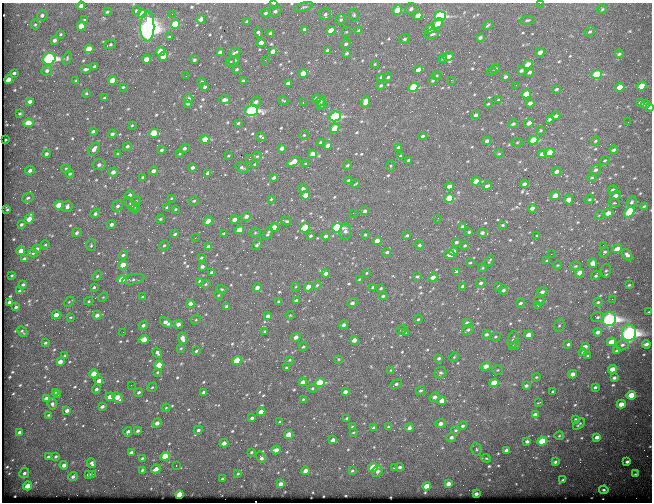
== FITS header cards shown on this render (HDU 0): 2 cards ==
NAXIS1  =                  650
NAXIS2  =                  500

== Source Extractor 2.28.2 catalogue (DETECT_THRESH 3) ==
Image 650 x 500 px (HDU 0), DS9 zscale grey, 1 PNG px = 1 image px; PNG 654 x 504 px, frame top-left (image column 1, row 500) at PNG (2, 3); each listed source drawn as its Kron ellipse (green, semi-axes under 4 px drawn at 4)
Background 623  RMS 3.2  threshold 9.5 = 3 sigma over >= 5 px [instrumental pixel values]
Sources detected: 641; of the 641, the 500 brightest by FLUX_AUTO listed and drawn (141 fainter detections omitted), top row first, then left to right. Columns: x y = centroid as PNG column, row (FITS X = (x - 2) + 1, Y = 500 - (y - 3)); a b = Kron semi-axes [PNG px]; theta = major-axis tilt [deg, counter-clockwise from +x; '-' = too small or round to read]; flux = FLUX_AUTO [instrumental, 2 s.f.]
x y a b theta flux
274 3 4 2 - 240
540 3 2 2 - 380
81 6 4 4 - 980
304 7 9 4 19 410
411 9 6 5 - 720
602 9 4 4 - 250
397 10 5 4 - 5000
136 11 4 4 - 330
275 11 6 5 - 580
107 12 3 3 - 270
265 13 4 3 - 360
142 14 4 4 - 7200
172 14 2 2 - 490
325 14 6 5 - 570
42 15 5 5 - 610
354 15 6 5 - 330
418 16 4 4 - 3000
440 16 6 5 - 29000
201 19 4 4 - 1500
341 19 5 4 - 380
84 20 3 3 - 210
527 20 8 4 6 350
247 21 3 3 - 310
175 24 5 4 - 6600
437 24 6 4 41 2100
35 25 5 4 - 290
488 25 6 3 33 380
81 26 4 4 - 2700
147 27 15 7 89 170000
304 29 3 3 - 400
430 29 5 4 - 1500
331 30 4 4 - 2900
359 31 4 4 - 1000
590 31 5 4 - 390
346 32 5 4 - 210
258 33 5 3 - 530
271 33 4 3 - 960
61 34 3 3 - 250
432 34 7 5 17 590
169 37 3 2 - 220
480 37 4 3 - 600
404 39 5 5 - 450
54 40 4 3 - 760
261 43 5 4 - 1200
346 44 5 4 - 490
110 45 6 3 20 390
89 49 4 4 - 4100
327 50 4 3 - 430
160 51 4 4 - 5200
273 51 4 4 - 1400
220 52 4 3 - 1400
540 52 4 4 - 1300
235 53 6 3 23 390
347 53 4 3 - 400
619 54 4 3 - 340
163 56 4 4 - 3900
448 56 5 4 - 1500
67 58 7 3 73 320
443 58 4 3 - 310
49 59 6 5 - 53000
146 59 4 4 - 2600
194 60 3 3 - 410
234 60 6 4 32 490
265 60 3 2 - 260
230 62 5 4 - 360
375 64 4 4 - 250
528 64 5 4 - 2300
94 67 3 3 - 410
86 69 5 3 - 610
237 69 4 3 - 320
495 69 4 4 - 400
418 70 4 4 - 1800
47 71 5 4 - 580
492 71 5 3 - 210
521 71 4 3 - 480
529 72 4 4 - 610
14 73 4 3 - 440
303 73 4 4 - 2900
597 74 5 4 - 12000
186 76 2 2 - 210
437 76 4 3 - 250
381 77 4 4 - 280
388 77 4 3 - 360
505 77 4 4 - 560
9 79 4 4 - 2100
76 80 3 3 - 210
112 80 4 4 - 2700
433 80 4 3 - 390
451 80 2 2 - 1100
202 81 3 3 - 410
243 81 4 3 - 540
288 83 4 3 - 1300
381 85 4 4 - 320
516 85 2 2 - 320
641 86 5 4 - 4200
123 87 3 3 - 220
205 87 3 3 - 390
413 87 5 4 - 14000
620 87 5 4 - 4600
556 89 4 3 - 380
86 93 3 3 - 250
526 94 5 4 - 4700
104 98 3 3 - 270
188 99 4 3 - 720
317 99 4 4 - 1700
225 100 5 3 - 960
283 100 5 3 - 220
499 100 4 4 - 420
30 101 4 3 - 890
321 101 6 4 41 410
256 102 5 4 - 790
303 102 3 2 - 960
365 102 6 4 71 1900
640 102 4 3 - 390
188 103 4 4 - 770
530 103 4 3 - 990
488 104 4 3 - 260
645 104 4 3 - 640
321 105 5 5 - 430
650 107 4 3 - 660
252 111 6 5 - 43000
20 114 3 3 - 290
476 115 4 3 - 700
335 116 6 4 24 27000
556 116 4 3 - 560
549 119 4 3 - 370
628 122 2 2 - 300
28 123 5 4 - 4500
238 123 3 3 - 270
529 123 5 4 - 1600
513 124 5 4 - 470
132 125 3 3 - 210
334 128 5 4 - 4600
541 130 4 4 - 290
93 131 4 3 - 440
154 133 5 4 - 5900
112 134 4 4 - 600
304 135 4 4 - 250
423 136 4 3 - 380
261 137 5 3 - 330
205 139 4 4 - 4900
6 140 3 2 - 240
533 140 5 4 - 8100
487 141 4 3 - 550
595 141 4 3 - 270
320 142 3 3 - 330
517 143 5 3 - 230
328 145 4 3 - 1700
127 146 5 4 - 450
184 148 5 3 - 690
282 148 4 3 - 820
398 148 4 3 - 690
94 149 7 4 50 1200
162 150 3 3 - 390
614 150 4 3 - 540
549 153 5 4 - 6200
46 154 4 4 - 630
117 154 3 3 - 210
180 154 4 3 - 240
313 154 4 4 - 2000
499 154 5 3 - 220
542 154 4 3 - 1200
228 156 4 3 - 220
257 156 5 4 - 300
400 156 4 3 - 300
249 159 3 2 - 2100
409 160 3 2 - 320
605 160 5 4 - 320
294 162 7 4 27 2900
306 163 3 3 - 240
255 164 4 3 - 260
99 165 6 5 - 820
347 165 4 3 - 380
390 166 6 4 89 310
193 167 4 3 - 750
242 167 7 4 -29 480
66 168 5 4 - 270
30 170 5 4 - 840
595 170 6 4 33 610
153 171 4 4 - 900
557 171 4 3 - 1000
113 172 4 4 - 1100
208 173 4 3 - 920
70 174 4 4 - 390
143 177 3 3 - 360
274 177 4 3 - 560
592 177 4 3 - 240
348 180 3 2 - 250
476 181 4 3 - 2000
356 184 4 2 - 250
524 184 4 3 - 930
449 186 4 3 - 1300
487 186 5 3 - 480
303 188 4 4 - 640
613 190 5 4 - 480
130 195 4 4 - 740
305 195 4 4 - 2000
555 196 5 4 - 1600
615 196 5 4 - 1100
28 198 6 4 23 440
171 198 3 3 - 230
449 198 5 4 - 8700
271 199 4 4 - 230
589 199 5 4 - 290
568 200 5 4 - 1600
136 201 4 4 - 270
194 201 5 4 - 390
632 202 6 5 - 490
614 203 5 4 - 270
59 205 4 4 - 4000
131 205 10 4 -54 600
117 206 6 5 - 670
644 206 3 3 - 250
67 207 6 5 - 830
135 207 5 3 - 230
167 207 4 3 - 450
532 208 4 3 - 1100
7 209 4 3 - 280
175 209 4 3 - 280
365 211 4 3 - 630
629 212 6 4 54 12000
353 213 2 2 - 220
608 213 5 4 - 2600
95 214 5 4 - 550
599 215 5 4 - 250
246 216 5 4 - 1100
438 218 2 2 - 390
29 219 5 4 - 2700
160 219 4 3 - 280
235 219 4 3 - 1400
208 221 5 4 - 2200
286 221 5 3 - 360
21 224 4 3 - 440
111 224 4 4 - 720
503 225 3 3 - 270
462 226 3 3 - 350
274 227 4 4 - 2100
305 228 5 4 - 6600
337 228 5 4 - 24000
239 230 4 4 - 4200
345 231 8 6 83 920
469 232 4 3 - 330
77 233 5 4 - 560
255 233 5 5 - 280
482 233 5 4 - 540
175 234 4 3 - 400
224 234 4 3 - 390
268 234 7 3 62 540
365 235 3 2 - 210
407 235 3 3 - 360
311 236 3 3 - 380
326 236 4 4 - 670
537 236 3 3 - 260
195 238 3 2 - 320
377 241 4 4 - 2400
456 242 4 3 - 400
45 245 4 4 - 270
91 245 6 5 - 330
164 245 5 4 - 350
257 245 5 3 - 470
419 245 4 3 - 360
465 245 3 3 - 300
603 245 2 2 - 990
208 247 4 3 - 960
37 249 4 4 - 1100
617 249 5 4 - 3100
21 251 4 4 - 2100
453 251 4 4 - 2300
387 252 4 3 - 490
604 252 6 3 55 390
33 253 5 4 - 270
449 254 5 4 - 2200
551 254 2 2 - 1200
123 255 5 4 - 570
627 255 6 4 -52 730
201 258 4 3 - 320
24 259 4 3 - 950
489 261 6 3 60 280
547 261 4 3 - 320
470 263 3 2 - 210
593 263 4 4 - 1900
123 265 4 4 - 3200
557 265 4 3 - 210
202 266 4 3 - 730
575 266 5 4 - 340
483 268 4 4 - 240
606 271 7 5 80 400
457 272 4 4 - 520
212 273 4 3 - 880
326 273 4 3 - 1100
366 273 3 3 - 230
580 273 4 4 - 1800
12 275 3 3 - 270
596 275 5 3 - 330
97 276 5 4 - 350
417 276 3 3 - 360
433 277 4 4 - 1800
133 279 11 4 11 540
359 279 3 2 - 210
122 280 5 4 - 7200
200 281 4 3 - 320
481 283 5 4 - 590
23 284 4 4 - 350
206 284 5 3 - 280
317 285 4 4 - 310
629 285 3 3 - 260
463 286 3 3 - 500
499 286 4 3 - 340
94 287 3 3 - 350
296 287 4 3 - 220
308 287 5 4 - 2800
373 287 4 3 - 340
257 288 4 4 - 1000
381 288 4 3 - 340
222 289 5 4 - 240
503 290 5 4 - 570
20 291 4 3 - 550
542 292 5 4 - 780
218 295 4 4 - 220
383 296 5 3 - 430
103 297 5 4 - 230
142 297 4 3 - 230
612 299 2 2 - 230
296 300 4 2 - 290
540 300 5 4 - 270
89 301 5 3 - 290
278 301 3 2 - 230
10 302 4 3 - 1400
69 302 6 4 44 230
598 302 4 4 - 300
352 303 5 4 - 730
520 303 5 4 - 560
190 304 4 3 - 1500
226 306 4 3 - 480
538 306 3 2 - 510
16 307 3 3 - 440
649 312 3 2 - 210
56 315 4 4 - 2500
97 315 4 4 - 1000
290 315 4 4 - 230
268 316 4 3 - 1000
70 317 4 3 - 210
598 317 6 5 - 440
418 319 4 4 - 280
609 319 7 6 - 78000
196 320 5 4 - 250
166 322 7 4 -35 1100
467 323 4 4 - 990
178 324 4 4 - 1300
143 325 4 4 - 590
344 325 4 4 - 700
559 325 6 5 - 410
401 330 6 4 27 340
468 330 6 5 - 550
22 331 6 3 -48 340
264 331 3 3 - 260
123 332 2 2 - 410
406 332 4 3 - 330
598 332 4 3 - 820
629 333 8 7 - 99000
486 334 4 4 - 530
529 335 4 4 - 2700
296 337 4 4 - 1300
495 337 5 4 - 340
183 338 6 4 -68 1300
144 339 5 4 - 4400
513 339 8 5 72 710
354 340 4 4 - 1400
612 342 4 4 - 3900
45 343 3 3 - 390
568 344 4 3 - 420
646 344 4 3 - 820
514 345 6 4 21 440
622 345 6 5 - 520
585 346 4 3 - 1000
303 347 4 3 - 300
181 348 4 4 - 220
196 351 4 3 - 310
617 351 3 3 - 320
583 352 4 3 - 320
157 353 5 4 - 640
65 355 4 3 - 320
587 356 3 2 - 210
454 357 5 3 - 230
439 358 4 4 - 470
339 359 4 3 - 230
237 360 4 4 - 6700
289 360 4 3 - 240
60 362 4 3 - 1600
159 365 4 4 - 4700
486 366 5 4 - 1600
286 367 3 3 - 270
612 369 4 4 - 2000
391 370 4 3 - 220
498 370 5 4 - 280
157 372 4 3 - 210
440 373 6 5 - 490
94 374 4 4 - 4700
573 374 4 4 - 1300
536 377 4 3 - 270
614 378 3 3 - 480
99 381 4 3 - 1700
303 382 4 3 - 1500
320 383 5 4 - 11000
494 383 4 4 - 6200
396 384 6 4 26 540
131 385 3 2 - 280
526 386 4 3 - 600
152 387 5 4 - 270
595 387 3 3 - 360
312 388 5 4 - 290
96 389 5 4 - 540
421 390 5 4 - 460
553 391 3 3 - 240
55 392 3 3 - 260
139 392 4 3 - 480
204 392 3 3 - 480
345 392 4 3 - 930
58 395 2 2 - 300
631 395 5 4 - 6400
110 397 4 4 - 2300
117 397 6 4 -43 2100
434 397 5 4 - 970
46 398 4 3 - 750
303 399 4 3 - 230
442 401 4 4 - 2500
539 403 4 2 - 210
52 404 5 4 - 570
621 404 4 4 - 2400
102 406 4 3 - 610
166 408 4 3 - 210
67 410 4 3 - 1000
261 412 4 3 - 2100
48 415 3 2 - 250
535 415 4 3 - 870
252 418 4 3 - 610
347 418 4 3 - 360
576 419 4 3 - 410
280 422 3 3 - 220
157 423 5 4 - 1200
440 423 5 4 - 1100
579 424 7 3 41 300
463 426 5 4 - 540
352 427 3 2 - 220
389 427 4 3 - 760
374 428 4 4 - 930
409 428 4 4 - 770
198 430 5 4 - 540
456 430 4 4 - 340
138 431 4 3 - 500
20 432 4 3 - 730
128 432 4 3 - 680
353 432 3 3 - 210
289 435 4 4 - 4200
559 436 4 4 - 260
451 437 5 4 - 670
597 437 4 3 - 1000
333 440 4 3 - 1500
527 441 4 3 - 550
542 441 4 4 - 7800
224 443 4 4 - 1300
476 449 6 5 - 380
276 450 4 4 - 1400
507 450 4 3 - 1200
252 452 4 3 - 300
131 453 4 3 - 1400
56 456 4 3 - 380
165 456 5 4 - 6300
48 457 4 3 - 380
261 457 6 3 -56 1300
142 458 3 2 - 280
486 458 4 4 - 240
555 462 4 3 - 410
627 462 4 3 - 470
92 463 5 4 - 740
64 465 4 3 - 1200
176 466 3 2 - 220
373 467 5 4 - 8300
400 467 4 3 - 550
395 468 3 3 - 340
156 469 5 3 - 1600
142 470 4 4 - 350
305 471 4 3 - 1100
352 471 4 3 - 300
377 471 6 5 - 870
24 473 5 4 - 640
89 474 3 3 - 580
93 474 2 2 - 270
238 474 4 3 - 250
635 474 4 3 - 220
73 477 4 4 - 560
222 479 3 3 - 260
563 480 3 3 - 340
281 484 4 4 - 1300
448 484 4 4 - 1800
28 486 4 4 - 3500
427 486 4 4 - 3200
604 490 5 4 - 390
179 494 4 4 - 5400
476 494 3 3 - 640
At the frame edge (FLAGS 8, measured only in part): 3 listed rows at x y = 274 3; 540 3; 650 107
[141 fainter detections neither listed nor drawn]